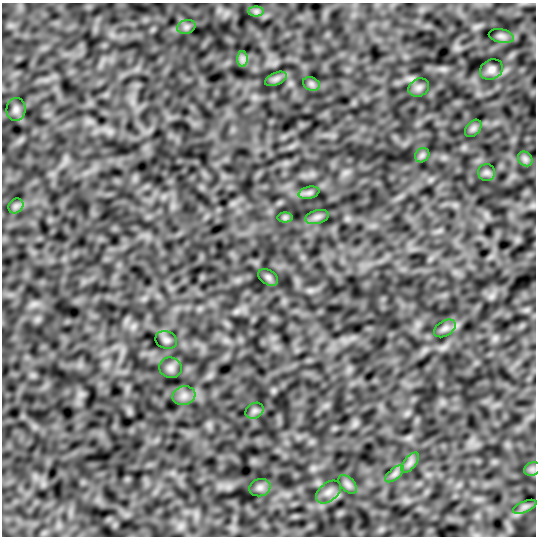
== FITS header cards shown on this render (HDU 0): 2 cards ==
NAXIS1  =                  534
NAXIS2  =                  534

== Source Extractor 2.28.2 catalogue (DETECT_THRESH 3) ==
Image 534 x 534 px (HDU 0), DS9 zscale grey, 1 PNG px = 1 image px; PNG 538 x 538 px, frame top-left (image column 1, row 534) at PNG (2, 3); each listed source drawn as its Kron ellipse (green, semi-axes under 4 px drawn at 4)
Background -0.0591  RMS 2.5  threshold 7.45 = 3 sigma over >= 5 px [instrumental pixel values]
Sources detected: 30; all 30 listed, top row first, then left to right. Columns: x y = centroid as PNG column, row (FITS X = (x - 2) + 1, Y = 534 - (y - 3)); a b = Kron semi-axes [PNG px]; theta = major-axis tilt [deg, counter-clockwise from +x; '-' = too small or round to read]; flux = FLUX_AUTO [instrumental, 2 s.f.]
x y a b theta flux
256 11 8 5 0 450
186 27 9 7 15 580
501 36 13 6 -12 610
243 59 8 5 -90 580
491 70 12 9 27 910
276 79 11 6 24 630
311 84 9 6 -21 500
419 88 11 8 28 730
16 109 11 9 81 780
473 128 10 6 49 540
422 155 8 6 45 460
525 159 8 6 -45 520
487 172 8 8 - 540
309 193 10 6 13 550
16 206 8 6 45 560
285 217 7 5 0 340
317 217 12 6 15 680
268 277 11 7 -32 500
445 328 12 7 32 760
166 340 11 8 -21 620
171 368 11 10 - 820
184 396 11 9 16 1100
254 411 9 7 32 570
410 463 12 6 52 730
532 469 8 6 20 520
395 474 11 5 41 640
348 484 11 6 -45 650
260 488 11 8 15 710
328 492 14 9 38 1100
525 507 12 5 23 710